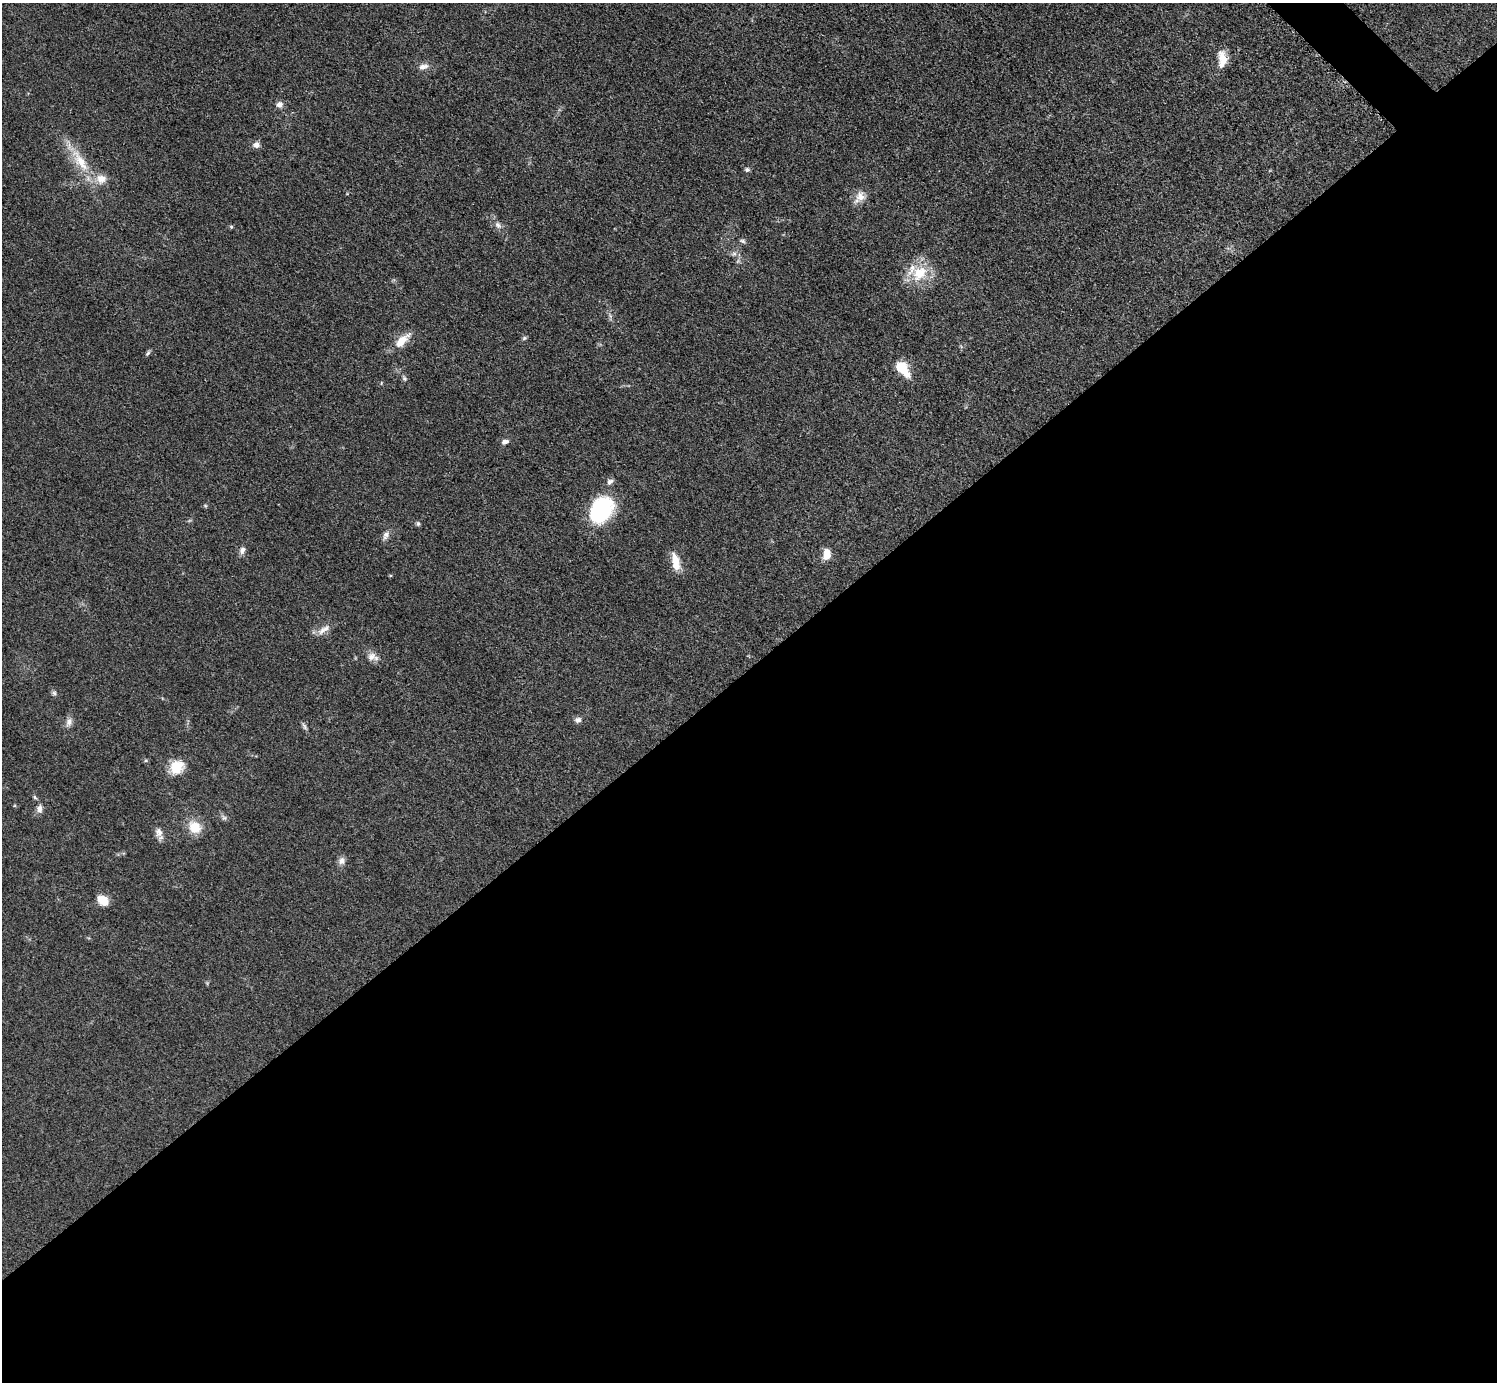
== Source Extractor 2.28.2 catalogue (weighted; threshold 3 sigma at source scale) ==
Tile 15 of 4 x 4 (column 3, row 4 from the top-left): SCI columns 2997-4491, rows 306-1685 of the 5989 x 5988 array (HDU 1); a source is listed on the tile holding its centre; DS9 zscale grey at full resolution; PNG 1499 x 1384 px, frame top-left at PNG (2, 3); no overlay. Shown black and unused: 52% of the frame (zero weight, under 3 of 5 exposures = <1% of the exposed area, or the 3 px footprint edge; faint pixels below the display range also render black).
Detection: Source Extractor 2.28.2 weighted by HDU 2 'WHT'; one run over the whole footprint, this tile lists its part. Background 0.0499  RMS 0.0053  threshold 0.0238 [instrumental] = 3 sigma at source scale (4.5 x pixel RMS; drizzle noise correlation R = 1.50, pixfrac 1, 0.05/0.05 arcsec/px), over >= 5 px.
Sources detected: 44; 2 inside a brighter listed object's ellipse — not listed separately; the other 42 listed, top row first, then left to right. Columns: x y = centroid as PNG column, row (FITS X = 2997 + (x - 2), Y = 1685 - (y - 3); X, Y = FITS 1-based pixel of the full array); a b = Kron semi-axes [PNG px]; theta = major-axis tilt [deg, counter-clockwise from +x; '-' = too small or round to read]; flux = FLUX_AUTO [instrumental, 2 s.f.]
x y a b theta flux
1222 59 21 10 -89 7.5
423 67 13 7 15 3.3
279 105 8 8 - 2.6
256 145 9 8 - 2.5
80 161 40 13 -56 17
747 170 6 6 - 1.2
860 196 16 13 65 5.2
498 225 10 7 -52 2.4
231 227 5 5 - 0.69
742 241 9 5 -18 1.1
734 254 6 6 - 1.4
919 273 25 19 40 17
524 338 6 5 - 0.93
402 341 23 10 44 8.5
148 353 9 4 58 1.1
901 367 14 11 -41 12
404 378 7 6 - 1.1
505 442 9 6 14 2.2
610 482 9 7 42 1.9
205 506 6 4 -2 0.69
601 510 28 21 58 46
418 524 7 5 -76 0.96
386 535 13 7 67 2.6
242 550 10 7 63 2.5
827 554 12 8 85 7
675 562 23 9 -77 7.9
390 575 5 3 - 0.47
324 629 21 8 34 4.3
372 657 16 10 -18 4.1
54 693 7 6 - 1.1
578 720 9 7 3 1.9
69 722 13 8 74 3
304 726 11 5 -57 1.3
146 760 6 4 19 0.66
177 767 20 16 36 10
35 797 6 4 -58 0.82
39 809 12 8 86 2.8
224 818 10 6 -39 1.5
195 827 13 11 -38 12
159 832 13 10 -85 3.6
342 861 10 9 - 2.6
103 900 12 9 -36 7.9